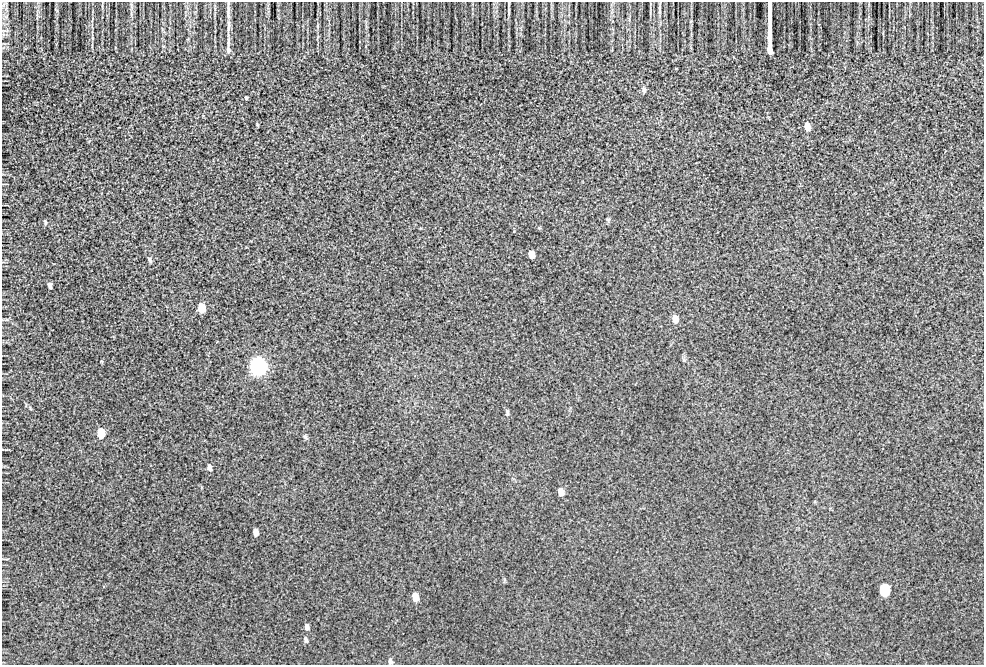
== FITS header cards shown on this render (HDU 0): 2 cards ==
NAXIS1  =                  982 / Axis length
NAXIS2  =                  663 / Axis length

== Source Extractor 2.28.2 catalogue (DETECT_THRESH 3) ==
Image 982 x 663 px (HDU 0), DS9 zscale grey, 1 PNG px = 1 image px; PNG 986 x 667 px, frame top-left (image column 1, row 663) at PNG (2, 2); no overlay
Background 278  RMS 8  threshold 24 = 3 sigma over >= 5 px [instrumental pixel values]
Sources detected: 30; all 30 listed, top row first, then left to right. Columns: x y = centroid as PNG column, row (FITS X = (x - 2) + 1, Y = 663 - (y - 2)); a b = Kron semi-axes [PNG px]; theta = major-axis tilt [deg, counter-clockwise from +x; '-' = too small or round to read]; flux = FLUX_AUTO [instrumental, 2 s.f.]
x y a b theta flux
228 6 21 3 89 2200
769 23 43 3 -90 8700
228 28 12 4 82 2000
228 42 17 4 86 2100
228 50 9 5 -80 1600
770 50 9 5 -82 4500
644 90 8 5 -83 1200
246 98 4 3 - 550
257 124 4 4 - 480
807 127 8 6 -76 3900
45 222 6 4 -81 740
531 254 7 5 -80 3700
150 260 8 4 -74 1000
50 286 6 4 -79 1800
202 308 7 5 -84 16000
675 319 8 6 -80 3600
217 341 2 2 - 510
684 360 6 5 - 890
259 367 8 6 -84 640000
507 412 9 5 -87 1000
101 433 7 5 -85 16000
305 437 7 5 -63 990
209 467 8 5 -78 1900
561 492 9 7 -72 3400
256 532 6 5 - 3100
884 590 8 6 -85 41000
415 597 8 6 -78 4900
307 627 7 5 -83 1500
306 640 9 5 -69 1300
390 661 8 5 -66 1400
At the frame edge (FLAGS 8, measured only in part): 1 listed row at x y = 228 6